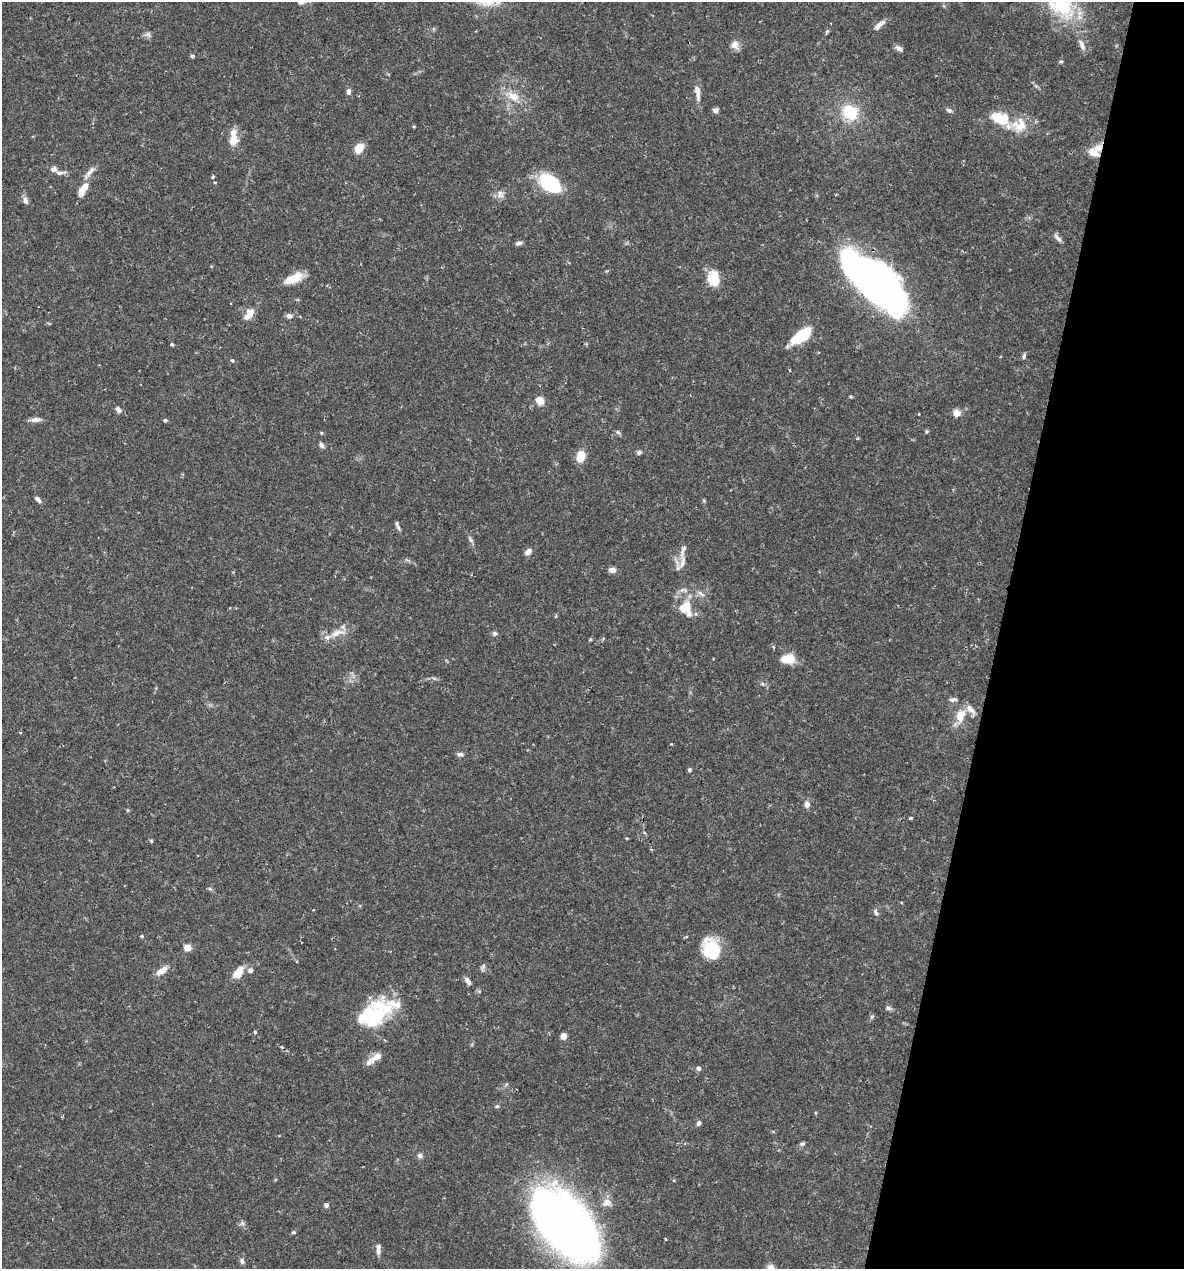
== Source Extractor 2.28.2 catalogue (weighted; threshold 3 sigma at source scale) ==
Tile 8 of 4 x 4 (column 4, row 2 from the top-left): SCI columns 3790-4971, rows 2537-3803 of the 5092 x 5073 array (HDU 1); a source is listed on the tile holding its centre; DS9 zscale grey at full resolution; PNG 1186 x 1271 px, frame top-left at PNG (2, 2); no overlay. Shown black and unused: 16% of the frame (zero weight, under 2 of 3 exposures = <1% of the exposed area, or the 3 px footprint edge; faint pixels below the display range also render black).
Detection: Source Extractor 2.28.2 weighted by HDU 2 'WHT'; one run over the whole footprint, this tile lists its part. Background 0.0709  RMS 0.0039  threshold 0.0176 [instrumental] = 3 sigma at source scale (4.5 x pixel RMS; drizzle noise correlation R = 1.50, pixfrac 1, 0.05/0.05 arcsec/px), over >= 5 px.
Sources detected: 115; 3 inside a brighter object's white glare — not listed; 14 inside a brighter listed object's ellipse — not listed separately; the other 98 listed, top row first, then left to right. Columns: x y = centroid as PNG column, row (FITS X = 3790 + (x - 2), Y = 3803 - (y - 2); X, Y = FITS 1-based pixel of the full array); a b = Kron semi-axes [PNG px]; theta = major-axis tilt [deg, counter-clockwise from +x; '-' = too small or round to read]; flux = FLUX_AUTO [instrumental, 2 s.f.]
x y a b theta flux
1061 5 45 27 -37 27
879 25 16 6 41 2.1
827 31 6 4 19 0.47
148 34 7 6 - 1.1
735 44 10 9 - 2.7
1082 45 16 6 -67 2.3
899 48 10 6 -35 1.3
192 56 4 4 - 0.76
1061 61 6 3 1 0.49
349 91 7 6 - 1.1
697 92 20 6 -82 3.3
513 96 17 11 -26 5.7
715 110 6 5 - 1.3
949 111 8 5 -46 0.89
850 112 17 14 -41 14
999 118 25 12 -32 10
233 138 21 9 89 5.3
359 148 10 7 54 5.4
1093 152 13 9 -20 3.8
90 172 18 5 47 2.2
60 173 9 5 1 1.4
213 177 4 3 - 0.8
551 184 16 10 -37 49
82 190 15 7 66 5
500 194 11 8 -79 2
26 201 10 6 -71 1.5
1057 238 13 5 -45 1.4
519 243 8 5 19 1.1
294 278 23 10 25 6.2
714 279 15 11 -80 9.5
881 286 63 24 -42 290
250 313 12 11 - 3.1
289 316 7 5 8 1.6
802 335 22 10 36 17
171 344 4 3 - 0.61
1024 356 8 4 86 0.76
232 360 4 4 - 0.94
540 401 5 5 - 13
118 410 8 5 -41 1.5
956 413 8 8 - 2.8
35 420 13 6 3 1.8
165 420 4 4 - 0.58
926 431 7 3 82 0.49
618 432 6 5 - 0.73
321 445 8 6 -57 1.1
639 452 6 5 - 0.85
581 456 11 8 78 6.8
38 499 8 4 -44 1.2
397 525 11 4 -71 1.1
471 540 10 4 -50 0.89
528 551 9 7 44 1.7
682 562 22 7 81 3
612 570 6 5 - 2.9
701 593 13 4 -38 1.2
688 606 16 8 -81 4.3
337 633 20 8 18 4.4
495 633 6 6 - 0.83
789 658 9 6 9 12
762 684 6 4 -30 0.64
953 700 10 5 9 1.1
970 709 15 8 -41 2.9
960 716 14 10 81 6.3
20 732 4 3 - 0.34
460 754 10 5 0 0.99
689 770 4 4 - 0.8
807 804 7 6 - 2
911 818 3 3 - 1.2
626 838 4 3 - 0.35
151 841 5 4 - 0.5
210 889 6 4 -19 0.58
313 910 3 2 - 0.32
876 913 9 5 -61 1
142 936 4 4 - 0.49
188 948 5 4 - 7.9
711 950 22 16 -64 18
483 966 9 5 64 0.86
250 970 6 6 - 1.3
162 971 15 7 35 3.6
238 973 12 7 53 6.7
468 981 11 5 -54 1.5
888 1008 8 5 -33 0.96
872 1017 6 5 - 0.66
374 1018 39 21 39 21
255 1032 4 4 - 0.43
563 1036 6 6 - 2.3
376 1057 17 8 36 3.1
698 1068 6 5 - 1.1
497 1106 5 4 - 0.51
699 1123 6 5 - 1.1
802 1144 6 5 - 0.85
420 1156 7 7 - 1
607 1203 10 9 - 3.1
326 1205 5 5 - 1.1
242 1223 8 5 -59 0.92
566 1225 85 44 -48 240
293 1232 6 4 19 0.54
378 1249 13 6 90 1.9
242 1261 7 5 -57 1.1
Overlapping masked pixels (flux is a lower limit): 3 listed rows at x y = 1093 152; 881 286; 566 1225
Isophote crosses this tile's border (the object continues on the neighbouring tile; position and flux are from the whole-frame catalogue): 1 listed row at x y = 1061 5